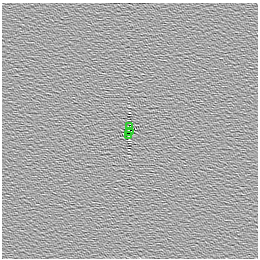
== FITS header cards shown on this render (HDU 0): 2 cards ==
NAXIS1  =                  256 /
NAXIS2  =                  256 /

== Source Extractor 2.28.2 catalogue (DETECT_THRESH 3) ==
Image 256 x 256 px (HDU 0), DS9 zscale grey, 1 PNG px = 1 image px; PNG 260 x 260 px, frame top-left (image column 1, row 256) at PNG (2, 3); each listed source drawn as its Kron ellipse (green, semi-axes under 4 px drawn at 4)
Background -5.96e-06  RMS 0.0029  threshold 0.00877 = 3 sigma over >= 5 px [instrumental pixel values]
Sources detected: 3; all 3 listed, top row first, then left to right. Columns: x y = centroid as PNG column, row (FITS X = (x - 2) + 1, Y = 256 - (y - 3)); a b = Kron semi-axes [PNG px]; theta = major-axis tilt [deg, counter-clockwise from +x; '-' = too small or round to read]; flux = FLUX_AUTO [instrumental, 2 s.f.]
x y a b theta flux
129 126 3 2 - 0.18
129 131 3 2 - 0.93
129 136 3 2 - 0.18